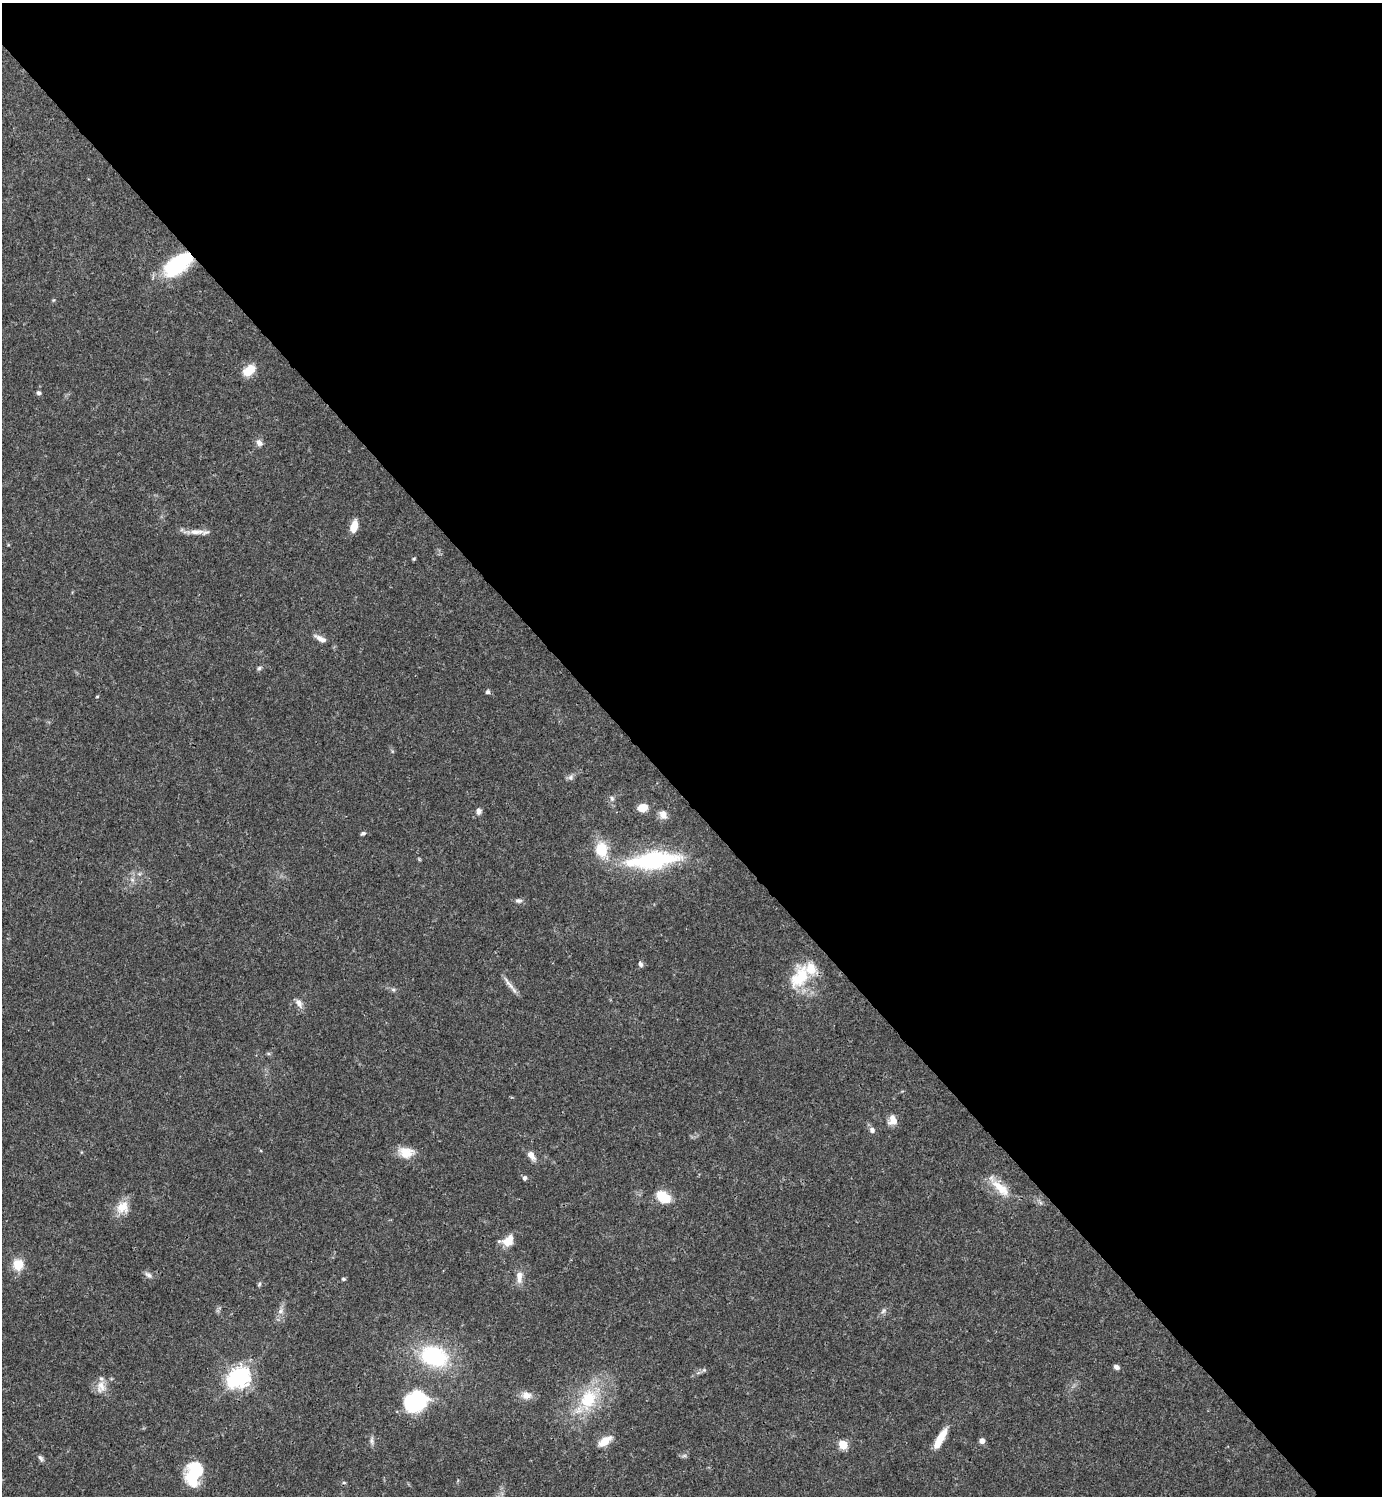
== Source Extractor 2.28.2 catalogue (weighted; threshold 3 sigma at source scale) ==
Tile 3 of 4 x 4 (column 3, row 1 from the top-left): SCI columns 3062-4441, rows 4484-5977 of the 5980 x 5981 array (HDU 1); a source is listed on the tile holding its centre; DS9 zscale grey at full resolution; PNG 1384 x 1498 px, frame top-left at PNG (2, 3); no overlay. Shown black and unused: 54% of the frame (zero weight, under 3 of 4 exposures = <1% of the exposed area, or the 3 px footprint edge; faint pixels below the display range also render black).
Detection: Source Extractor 2.28.2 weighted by HDU 2 'WHT'; one run over the whole footprint, this tile lists its part. Background 0.0381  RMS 0.0026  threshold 0.0118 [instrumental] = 3 sigma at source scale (4.5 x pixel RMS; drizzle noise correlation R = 1.50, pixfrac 1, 0.05/0.05 arcsec/px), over >= 5 px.
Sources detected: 63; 2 inside a brighter object's white glare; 1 cosmic-ray / hot-pixel residue — not listed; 2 inside a brighter listed object's ellipse — not listed separately; the other 58 listed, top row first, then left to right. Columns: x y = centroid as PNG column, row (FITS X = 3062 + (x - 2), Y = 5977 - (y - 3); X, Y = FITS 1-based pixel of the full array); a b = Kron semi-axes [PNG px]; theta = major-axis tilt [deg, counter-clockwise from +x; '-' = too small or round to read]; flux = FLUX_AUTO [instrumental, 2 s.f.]
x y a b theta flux
178 264 28 14 36 23
249 370 13 8 40 5.6
39 393 5 5 - 0.77
259 443 10 7 -45 1.2
354 527 13 7 75 3.7
197 532 23 7 3 2.4
414 559 5 4 - 0.3
320 638 21 7 -28 2
259 668 6 5 - 0.53
488 692 6 5 - 0.62
97 696 4 3 - 0.31
571 777 9 7 66 0.84
612 798 7 5 -69 0.57
643 807 7 6 - 5.7
479 811 8 6 -90 1
663 815 12 9 -57 1.7
363 833 6 4 23 0.51
601 850 18 13 -74 7.2
652 860 62 18 7 29
132 880 7 6 - 0.83
518 901 11 6 -2 0.79
640 964 7 5 -65 0.72
800 977 31 19 60 11
509 984 27 5 -52 1.6
393 990 7 4 0 0.53
299 1003 14 7 -61 1.5
893 1120 11 9 87 2.6
872 1130 7 7 - 0.98
406 1152 20 13 -10 4.3
531 1155 11 6 -53 2.2
525 1178 6 5 - 0.65
1001 1188 30 12 -41 5.7
663 1197 15 10 -33 6.4
123 1207 18 15 53 4
508 1241 14 10 22 4.4
18 1265 11 11 - 5
148 1275 11 6 -40 0.92
519 1277 17 8 -89 2.3
343 1279 5 4 - 0.42
259 1284 7 4 61 0.44
280 1311 8 7 - 1.1
884 1311 9 6 42 0.8
434 1356 28 20 -18 24
1116 1367 6 5 - 0.94
704 1370 5 5 - 0.4
240 1377 7 7 - 150
101 1387 18 12 83 2.8
526 1395 14 10 -6 2.3
588 1399 36 24 64 15
415 1402 24 21 8 18
940 1439 24 7 61 5.5
372 1441 11 5 -84 0.87
605 1441 17 8 36 3.6
982 1441 6 5 - 1.3
843 1445 5 5 - 14
684 1456 7 4 18 0.48
41 1458 10 5 -64 0.67
194 1473 25 15 75 13
Overlapping masked pixels (flux is a lower limit): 1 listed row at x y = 178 264